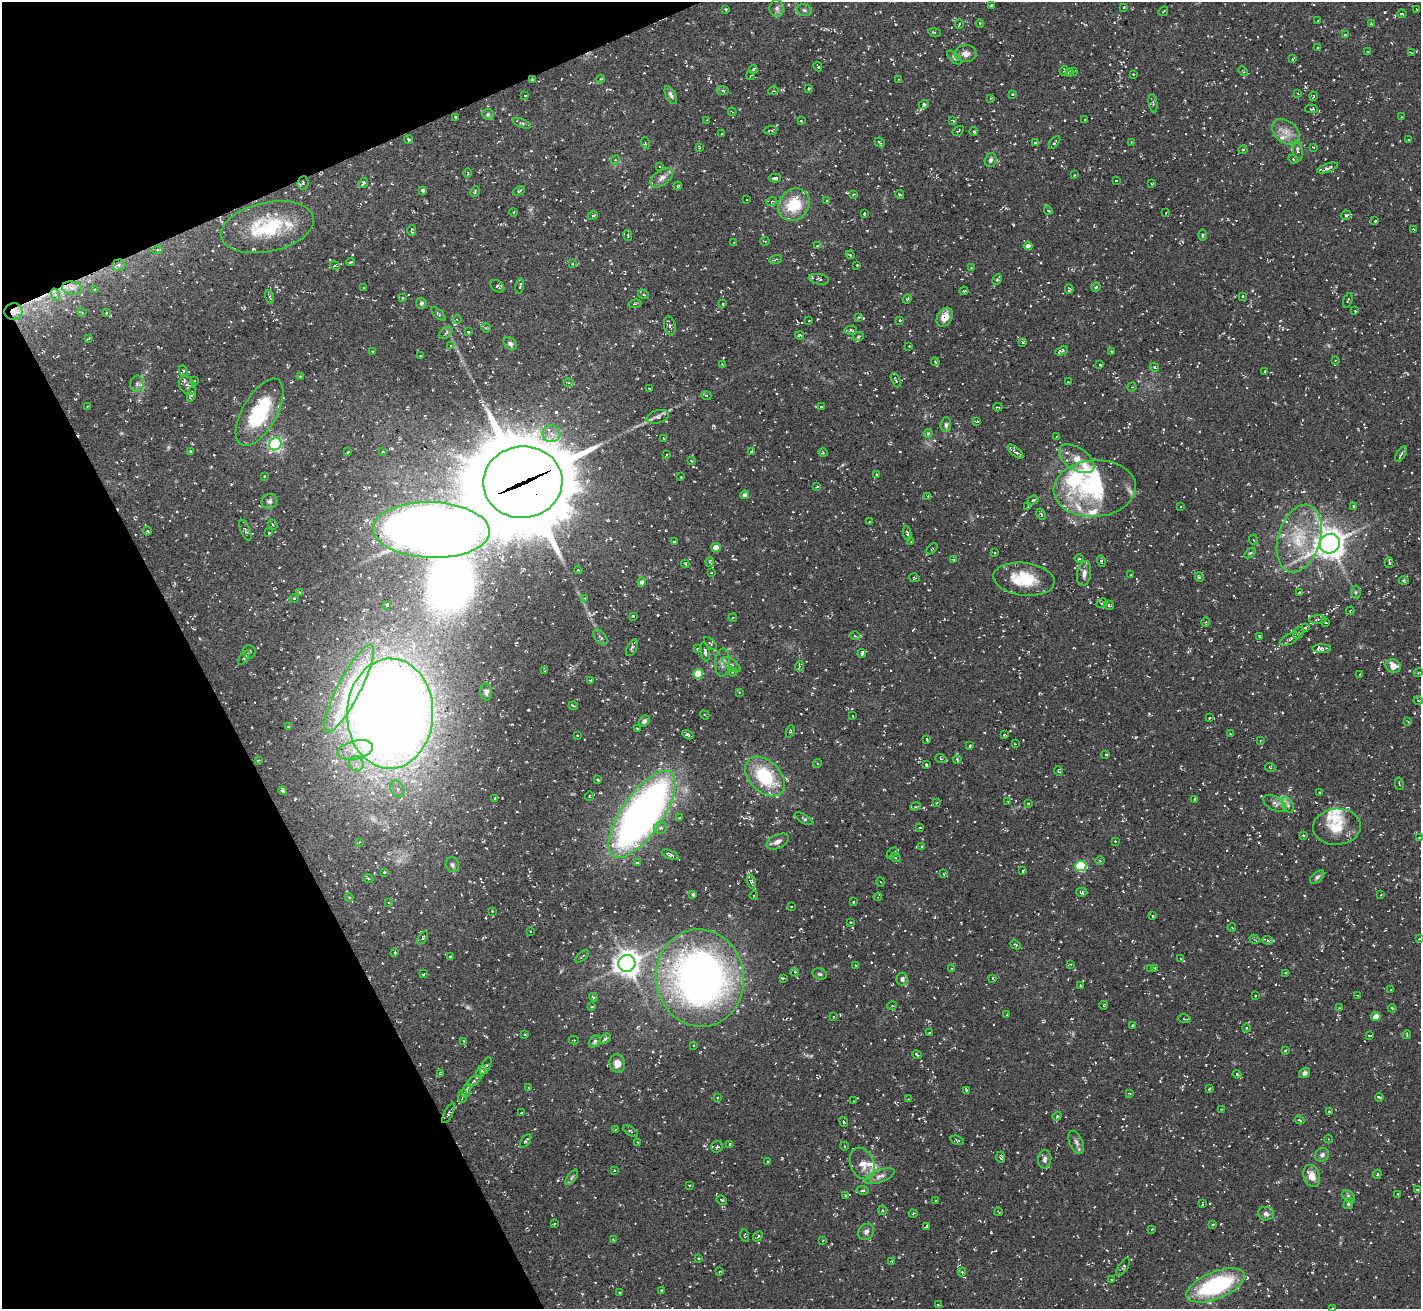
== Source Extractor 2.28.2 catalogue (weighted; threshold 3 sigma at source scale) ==
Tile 5 of 4 x 4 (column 1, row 2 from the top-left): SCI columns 3-1421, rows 2771-4077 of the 5682 x 5673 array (HDU 1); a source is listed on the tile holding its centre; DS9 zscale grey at full resolution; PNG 1423 x 1311 px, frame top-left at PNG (2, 2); each listed source drawn as its Kron ellipse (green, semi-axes under 4 px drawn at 4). Shown black and unused: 21% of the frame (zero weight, under 3 of 5 exposures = <1% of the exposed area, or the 3 px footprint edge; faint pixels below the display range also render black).
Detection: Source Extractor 2.28.2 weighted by HDU 2 'WHT'; one run over the whole footprint, this tile lists its part. Background 0.101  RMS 0.0071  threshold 0.0318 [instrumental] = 3 sigma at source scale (4.5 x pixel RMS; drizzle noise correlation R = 1.50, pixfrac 1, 0.05/0.05 arcsec/px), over >= 5 px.
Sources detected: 665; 1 too faint to see at this stretch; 2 inside a brighter object's white glare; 61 cosmic-ray / hot-pixel residue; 1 long thin detection or spike segment (spike, bleed or trail) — neither listed nor drawn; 20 inside a brighter listed object's ellipse — not listed separately; of the other 580, all 500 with FLUX_AUTO >= 0.485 (the completeness limit of this list) listed and drawn (80 fainter detections not listed), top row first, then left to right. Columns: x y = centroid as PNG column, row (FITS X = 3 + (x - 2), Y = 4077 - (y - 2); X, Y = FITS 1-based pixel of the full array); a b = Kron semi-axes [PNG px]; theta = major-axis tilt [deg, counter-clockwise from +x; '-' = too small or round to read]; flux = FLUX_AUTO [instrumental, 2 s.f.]
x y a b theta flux
991 6 3 2 - 0.93
1124 7 3 3 - 0.5
726 9 3 3 - 1
777 9 8 7 - 2.9
804 10 8 5 -17 1.5
1416 10 4 2 - 0.64
1163 11 5 2 - 0.51
1402 14 4 3 - 0.63
1318 21 3 2 - 0.66
1371 23 3 3 - 0.52
959 24 5 2 - 0.62
980 24 4 3 - 0.79
934 32 6 3 -10 0.83
1345 35 4 4 - 0.58
1318 48 3 2 - 0.7
1368 51 3 2 - 0.59
1412 53 3 2 - 0.52
966 54 11 8 6 4.3
954 58 9 4 -42 2
1293 59 4 3 - 0.79
818 67 5 2 - 0.63
753 70 4 2 - 0.81
1064 71 5 3 - 0.69
1073 71 3 3 - 0.57
1243 71 5 3 - 0.68
1069 72 4 3 - 1.1
1133 74 2 2 - 0.52
751 76 4 2 - 0.59
600 79 4 4 - 0.76
899 79 2 2 - 0.56
532 80 4 3 - 0.82
809 88 4 2 - 0.87
723 90 6 4 -6 1.3
773 91 5 3 - 0.64
1013 94 4 3 - 0.83
1298 94 4 2 - 0.5
671 95 10 5 -63 2.2
525 96 3 3 - 0.65
1314 96 4 3 - 0.61
991 98 2 2 - 0.55
1153 103 9 3 -81 1.1
924 105 5 4 - 1.7
1312 109 6 4 1 1.1
732 112 4 3 - 0.76
488 114 6 5 - 1.2
455 117 3 2 - 1.1
1401 117 3 2 - 0.65
707 120 2 2 - 0.59
953 120 4 3 - 0.92
1084 120 3 2 - 0.88
801 121 4 4 - 0.62
522 123 9 3 -22 1.2
771 130 7 3 7 1
958 131 6 2 31 0.61
974 131 4 3 - 0.88
1286 132 15 11 -40 7.3
722 133 3 2 - 0.71
409 139 4 3 - 1.2
1408 140 3 2 - 0.71
880 142 5 3 - 0.96
1035 142 4 3 - 0.57
1054 142 7 2 52 0.96
645 143 6 3 -71 0.76
1131 143 4 2 - 0.71
1313 147 3 3 - 0.53
699 148 4 2 - 0.58
1243 150 4 4 - 0.83
1298 150 10 5 -80 1.8
1293 159 5 4 - 0.72
615 160 5 4 - 0.76
991 160 7 5 72 1.8
660 166 4 3 - 0.79
1328 168 11 4 19 2.6
468 173 5 3 - 0.61
1074 175 3 2 - 0.52
662 178 13 7 37 4.1
775 178 6 3 1 2
1116 180 3 2 - 0.5
303 183 6 5 - 1.6
363 183 5 4 - 1.7
1151 184 3 2 - 0.55
678 186 4 3 - 0.66
423 190 3 3 - 1.1
475 191 5 3 - 0.82
519 191 6 4 23 0.94
854 194 4 3 - 0.58
900 195 4 3 - 1
747 200 2 2 - 0.49
772 201 5 3 - 0.73
827 201 4 3 - 0.57
794 205 17 15 47 25
1048 210 4 3 - 0.62
514 212 4 3 - 0.54
864 213 3 2 - 0.72
1166 213 3 3 - 0.65
1346 215 5 4 - 1.5
593 216 5 3 - 1
1375 221 3 3 - 0.87
267 227 47 24 12 52
1414 229 3 2 - 1
412 230 5 2 - 0.92
628 235 5 3 - 0.6
1202 235 5 3 - 0.73
765 241 5 2 - 0.51
734 242 4 3 - 0.54
817 246 2 2 - 0.53
1028 246 4 4 - 4
158 250 5 4 - 1.1
850 255 4 3 - 0.67
775 259 6 3 20 0.91
351 262 4 2 - 1.2
572 264 3 2 - 0.6
119 265 6 5 - 1.9
857 265 3 3 - 0.73
335 266 5 3 - 0.75
971 268 3 2 - 0.67
819 279 10 5 -11 1.9
997 279 5 4 - 1.1
497 286 8 5 -37 1.2
520 286 8 2 78 0.9
1096 287 5 3 - 0.81
72 288 10 6 -9 3.6
363 288 3 2 - 0.57
95 289 4 3 - 0.78
1069 289 5 3 - 1.3
964 291 4 3 - 0.95
55 294 6 4 -72 1.5
643 294 6 3 -32 0.85
1242 296 3 3 - 0.68
270 297 7 3 -73 1.2
402 297 4 3 - 0.73
907 299 4 3 - 0.69
1348 300 8 3 73 0.78
421 303 5 5 - 1.5
723 303 3 2 - 0.6
635 304 7 3 9 0.86
1355 311 3 3 - 0.53
14 312 9 8 - 5.2
82 313 4 3 - 0.62
106 313 3 3 - 0.65
438 314 9 4 -42 1.1
859 317 3 3 - 0.63
945 317 10 7 61 7.7
457 320 5 3 - 0.77
809 320 2 2 - 0.56
900 320 3 3 - 0.79
670 326 9 5 -78 1.7
486 328 5 4 - 0.84
850 330 6 4 11 0.97
468 332 3 3 - 0.76
446 333 8 4 39 1.5
800 335 4 3 - 0.86
858 337 6 3 20 0.89
89 338 3 2 - 0.6
1023 343 4 3 - 0.7
510 344 7 5 -41 2.1
450 345 4 3 - 0.73
909 346 2 2 - 0.58
373 351 3 2 - 0.52
1062 351 7 3 21 1.5
1111 351 3 3 - 0.57
420 356 4 3 - 0.55
1335 360 3 3 - 0.57
935 362 4 3 - 0.79
722 365 4 3 - 0.77
1100 365 3 2 - 0.51
1155 367 5 3 - 0.78
183 371 5 4 - 0.83
1265 371 3 2 - 0.73
300 376 3 3 - 0.62
195 380 2 2 - 0.57
896 380 7 3 -65 0.82
1068 382 3 3 - 0.56
569 383 5 3 - 0.86
137 384 8 6 90 2.2
187 385 10 7 -53 2.7
1132 387 4 4 - 0.74
649 388 3 2 - 0.64
191 394 8 4 74 1.5
706 395 5 3 - 0.75
87 406 3 2 - 0.67
821 407 3 2 - 0.51
998 407 4 2 - 0.87
260 412 37 17 60 49
658 417 11 6 14 2.8
977 421 4 3 - 0.85
946 425 7 5 87 1.9
928 433 4 3 - 0.84
551 434 9 8 - 5
1057 436 4 2 - 0.64
663 438 3 2 - 0.48
275 444 6 6 - 180
191 451 3 2 - 0.73
751 451 3 3 - 0.77
348 452 3 2 - 0.66
383 452 4 3 - 0.71
1015 452 9 3 -40 2.3
823 453 5 3 - 0.74
1401 454 9 3 56 1.7
666 455 4 2 - 0.54
1077 459 20 11 -34 8.8
691 461 4 3 - 0.77
877 475 3 2 - 0.5
264 476 2 2 - 0.53
681 477 2 2 - 0.54
523 482 40 36 6 11000
817 487 3 2 - 0.77
1095 488 41 28 4 60
745 495 4 4 - 2.4
928 496 3 3 - 0.6
1033 500 5 4 - 1.3
269 501 8 7 - 2.3
1180 506 3 2 - 0.55
1354 506 4 3 - 0.67
1028 507 4 3 - 0.93
1041 514 6 4 -63 0.95
869 522 3 2 - 0.72
272 524 5 3 - 0.91
245 530 11 4 -67 1.3
431 530 58 28 -2 1100
148 531 4 3 - 0.65
269 533 3 2 - 0.77
907 533 7 4 -82 1.3
1299 538 35 21 73 36
1254 540 5 3 - 0.74
911 541 4 3 - 0.54
674 542 3 3 - 0.64
1330 544 10 9 - 930
716 547 4 4 - 9.5
932 549 6 2 44 0.57
995 553 3 2 - 0.49
1250 553 6 3 35 0.92
954 559 4 3 - 0.69
1079 559 4 3 - 0.7
1101 561 6 3 -75 1.2
710 562 5 4 - 1.2
1389 563 5 2 - 1.5
685 564 4 3 - 0.69
578 570 4 3 - 0.71
711 573 3 2 - 0.51
1084 573 12 7 80 3.9
1130 575 3 2 - 0.53
1199 577 5 4 - 1.3
914 578 5 3 - 0.63
1024 579 31 16 -7 28
1404 580 5 3 - 0.74
642 582 4 4 - 2.2
299 592 4 3 - 0.71
1299 592 3 2 - 0.84
1356 592 7 5 -84 1.3
585 598 4 4 - 0.53
294 599 4 3 - 0.63
1102 603 6 4 28 0.84
387 605 3 3 - 0.68
1109 605 5 3 - 0.93
1350 611 4 3 - 0.54
633 616 3 2 - 0.52
733 618 4 3 - 0.69
1318 619 8 4 2 1.1
1206 622 5 3 - 0.57
1326 623 3 2 - 0.53
1305 628 4 3 - 1
1299 633 6 5 - 1.2
855 636 5 3 - 0.53
1259 636 3 2 - 0.58
601 637 9 5 -51 1.8
1290 639 11 5 26 1.9
710 644 8 3 -44 1.1
632 648 9 5 62 1.7
697 649 3 3 - 0.66
1322 649 9 4 0 2.7
249 652 7 6 - 1.7
705 652 10 4 -77 2.4
862 653 4 3 - 1.9
244 658 8 4 53 1.2
723 663 14 7 86 4.5
731 665 11 5 -37 2.1
799 666 5 3 - 0.86
1393 666 8 6 -23 6.5
545 671 3 3 - 0.6
733 672 4 4 - 0.79
1418 673 5 3 - 0.68
698 674 5 4 - 20
1360 674 3 2 - 0.54
590 680 3 2 - 0.52
349 689 49 11 63 30
486 692 8 6 89 2
739 692 4 3 - 0.68
1418 700 4 3 - 0.71
573 706 4 3 - 0.72
390 714 55 43 88 1200
705 715 5 2 - 0.51
852 716 2 2 - 0.51
1209 718 3 2 - 0.54
644 721 6 5 - 1.7
1408 722 4 3 - 0.57
289 727 3 2 - 0.86
637 728 2 2 - 0.69
790 731 6 4 69 0.84
1230 734 3 2 - 0.48
577 735 3 2 - 0.68
688 735 6 3 -31 1.5
1004 735 4 3 - 0.6
927 739 3 2 - 0.83
1260 741 3 3 - 0.54
1015 744 3 2 - 0.53
970 746 3 2 - 0.71
355 750 18 9 13 11
1106 755 4 2 - 0.53
941 759 5 3 - 0.65
957 759 4 3 - 0.7
258 760 3 2 - 0.64
817 763 4 3 - 0.49
356 764 7 7 - 4
926 765 4 3 - 1.7
1270 767 5 3 - 0.68
1058 771 5 3 - 0.54
765 776 24 15 -44 44
598 780 3 3 - 1.1
1399 784 6 2 -79 0.54
397 789 9 6 -65 3.3
283 791 4 3 - 1.4
1319 792 2 2 - 0.54
589 796 5 3 - 0.53
495 798 4 2 - 0.88
1195 799 3 3 - 1.8
1008 802 2 2 - 0.51
936 803 4 2 - 0.54
1028 803 4 3 - 0.61
1275 803 12 7 -29 3.1
1288 805 8 5 -61 2
915 807 5 3 - 0.83
642 814 51 20 55 440
679 818 3 3 - 0.78
804 819 10 4 -29 1.3
920 827 3 3 - 0.72
1337 827 24 18 3 17
660 828 7 6 - 2.1
1303 835 4 4 - 0.76
1419 837 3 2 - 0.5
1115 841 3 2 - 0.49
359 842 3 3 - 0.62
777 842 12 6 26 3.2
921 846 3 3 - 0.58
892 853 6 4 46 1
670 855 9 4 -23 1.5
895 857 5 3 - 0.68
1100 860 5 3 - 0.68
637 863 3 3 - 0.88
452 865 8 6 -61 1.7
1081 866 5 5 - 51
1023 871 3 2 - 0.73
384 872 4 3 - 0.72
944 874 4 2 - 0.52
1317 877 8 5 41 1.7
368 878 5 3 - 0.71
751 882 7 4 -76 1.6
880 882 5 3 - 0.68
1082 892 5 4 - 1
693 895 3 3 - 1.3
754 895 4 3 - 0.6
1381 895 3 2 - 0.57
349 897 4 3 - 0.82
878 897 4 3 - 0.81
389 902 3 3 - 0.55
853 902 3 3 - 0.62
791 907 3 2 - 0.54
492 911 4 2 - 0.5
1153 916 3 2 - 0.5
851 922 2 2 - 0.52
1232 928 4 3 - 0.53
530 931 2 2 - 0.63
423 938 7 3 57 1
1254 939 5 3 - 0.72
1419 939 4 3 - 0.63
1268 940 5 4 - 1.2
1015 945 5 3 - 0.94
395 953 4 3 - 1.1
450 956 3 2 - 0.53
582 956 8 3 43 1.3
1180 959 2 2 - 0.68
627 964 8 8 - 650
1071 964 3 3 - 0.5
855 965 2 2 - 0.49
1155 968 3 3 - 0.73
952 969 4 3 - 0.62
1150 969 3 2 - 0.56
795 972 4 4 - 0.92
1286 973 4 2 - 0.99
424 974 3 2 - 0.69
820 974 7 5 -15 1.3
700 978 49 44 -81 400
783 978 3 2 - 0.91
992 978 4 2 - 0.55
902 979 6 5 - 2.2
1080 985 4 2 - 0.52
1391 990 3 3 - 0.52
1255 996 3 2 - 0.62
1358 996 3 2 - 0.59
593 997 4 3 - 1.1
1104 1005 4 3 - 0.55
892 1006 5 3 - 0.71
592 1007 4 3 - 0.88
1339 1008 4 3 - 0.52
1392 1008 4 3 - 0.63
1006 1015 2 2 - 0.53
833 1017 2 2 - 0.54
1376 1017 5 4 - 7.5
1185 1019 6 2 -9 0.65
1132 1025 4 3 - 0.84
1246 1028 4 3 - 0.69
930 1033 3 3 - 1.3
1407 1034 4 2 - 0.93
525 1035 4 2 - 0.51
1370 1035 4 2 - 0.68
605 1039 6 4 40 1.7
574 1040 5 3 - 0.63
464 1041 4 3 - 0.62
595 1041 7 4 52 1.3
694 1045 3 2 - 0.51
1285 1050 4 3 - 0.68
917 1054 5 2 - 1.2
617 1063 9 7 -77 6.6
486 1066 9 3 64 1.2
481 1071 6 4 63 2
440 1073 4 3 - 0.74
1304 1073 6 4 34 2.1
1237 1074 4 3 - 0.7
474 1081 7 3 31 0.98
529 1087 4 2 - 0.54
1209 1089 3 2 - 0.55
966 1090 4 3 - 1.1
467 1091 7 4 77 1.5
1129 1093 4 3 - 0.59
463 1096 7 3 83 1.1
1379 1097 4 3 - 2.1
717 1098 3 2 - 0.69
908 1099 3 3 - 0.58
853 1101 2 2 - 0.53
1222 1109 4 3 - 0.71
1329 1111 3 2 - 0.67
449 1113 11 3 62 1.6
521 1113 3 2 - 0.56
1057 1116 4 4 - 0.74
1299 1120 5 2 - 0.75
844 1122 5 3 - 0.83
615 1129 3 2 - 0.49
630 1131 8 3 -34 0.98
1328 1139 4 3 - 0.58
957 1140 7 3 -17 0.89
526 1141 8 3 54 1.7
637 1142 4 2 - 0.5
1076 1142 12 6 -65 2.6
730 1144 4 3 - 0.73
844 1146 4 3 - 0.53
717 1147 6 5 - 1.6
1322 1155 7 6 - 2
1001 1157 6 4 -86 1.3
1045 1159 9 6 84 2.4
768 1162 3 2 - 0.58
862 1164 16 11 -67 7.9
614 1170 2 2 - 0.53
1377 1174 4 3 - 1
880 1176 15 6 21 3.9
1312 1176 11 8 -71 7.1
572 1177 9 4 55 1.5
689 1185 2 2 - 0.52
1417 1189 3 2 - 0.6
862 1190 6 4 -10 1.1
845 1195 4 3 - 0.49
1398 1195 3 2 - 0.54
1349 1196 7 5 -42 1.4
722 1200 5 3 - 0.85
936 1200 3 3 - 0.57
1348 1203 6 4 60 1.4
1202 1204 4 2 - 0.78
882 1210 5 4 - 0.97
999 1212 4 2 - 0.59
913 1214 4 3 - 0.7
1266 1214 8 6 -6 2.4
554 1224 3 3 - 0.69
1213 1224 3 2 - 0.72
927 1226 4 3 - 1.2
1152 1229 3 3 - 0.5
866 1232 9 7 49 2.5
745 1235 6 2 -78 0.54
758 1237 5 3 - 0.95
613 1239 4 3 - 1.1
823 1240 3 2 - 0.56
698 1258 3 2 - 0.78
891 1261 3 2 - 0.7
1123 1267 10 4 54 1.5
720 1271 3 2 - 0.61
962 1272 4 4 - 0.83
1111 1280 3 2 - 0.66
1216 1285 31 13 22 79
661 1290 2 2 - 0.62
619 1292 2 2 - 0.55
938 1305 4 2 - 0.77
1332 1308 3 2 - 0.52
Overlapping masked pixels (flux is a lower limit): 9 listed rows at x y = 532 80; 303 183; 267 227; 72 288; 14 312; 945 317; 523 482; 431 530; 390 714
Isophote crosses this tile's border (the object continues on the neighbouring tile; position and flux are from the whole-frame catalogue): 1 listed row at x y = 1332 1308
Unlisted compact peaks at least as high as the median listed source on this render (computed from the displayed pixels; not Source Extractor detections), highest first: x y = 1149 714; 1013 225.